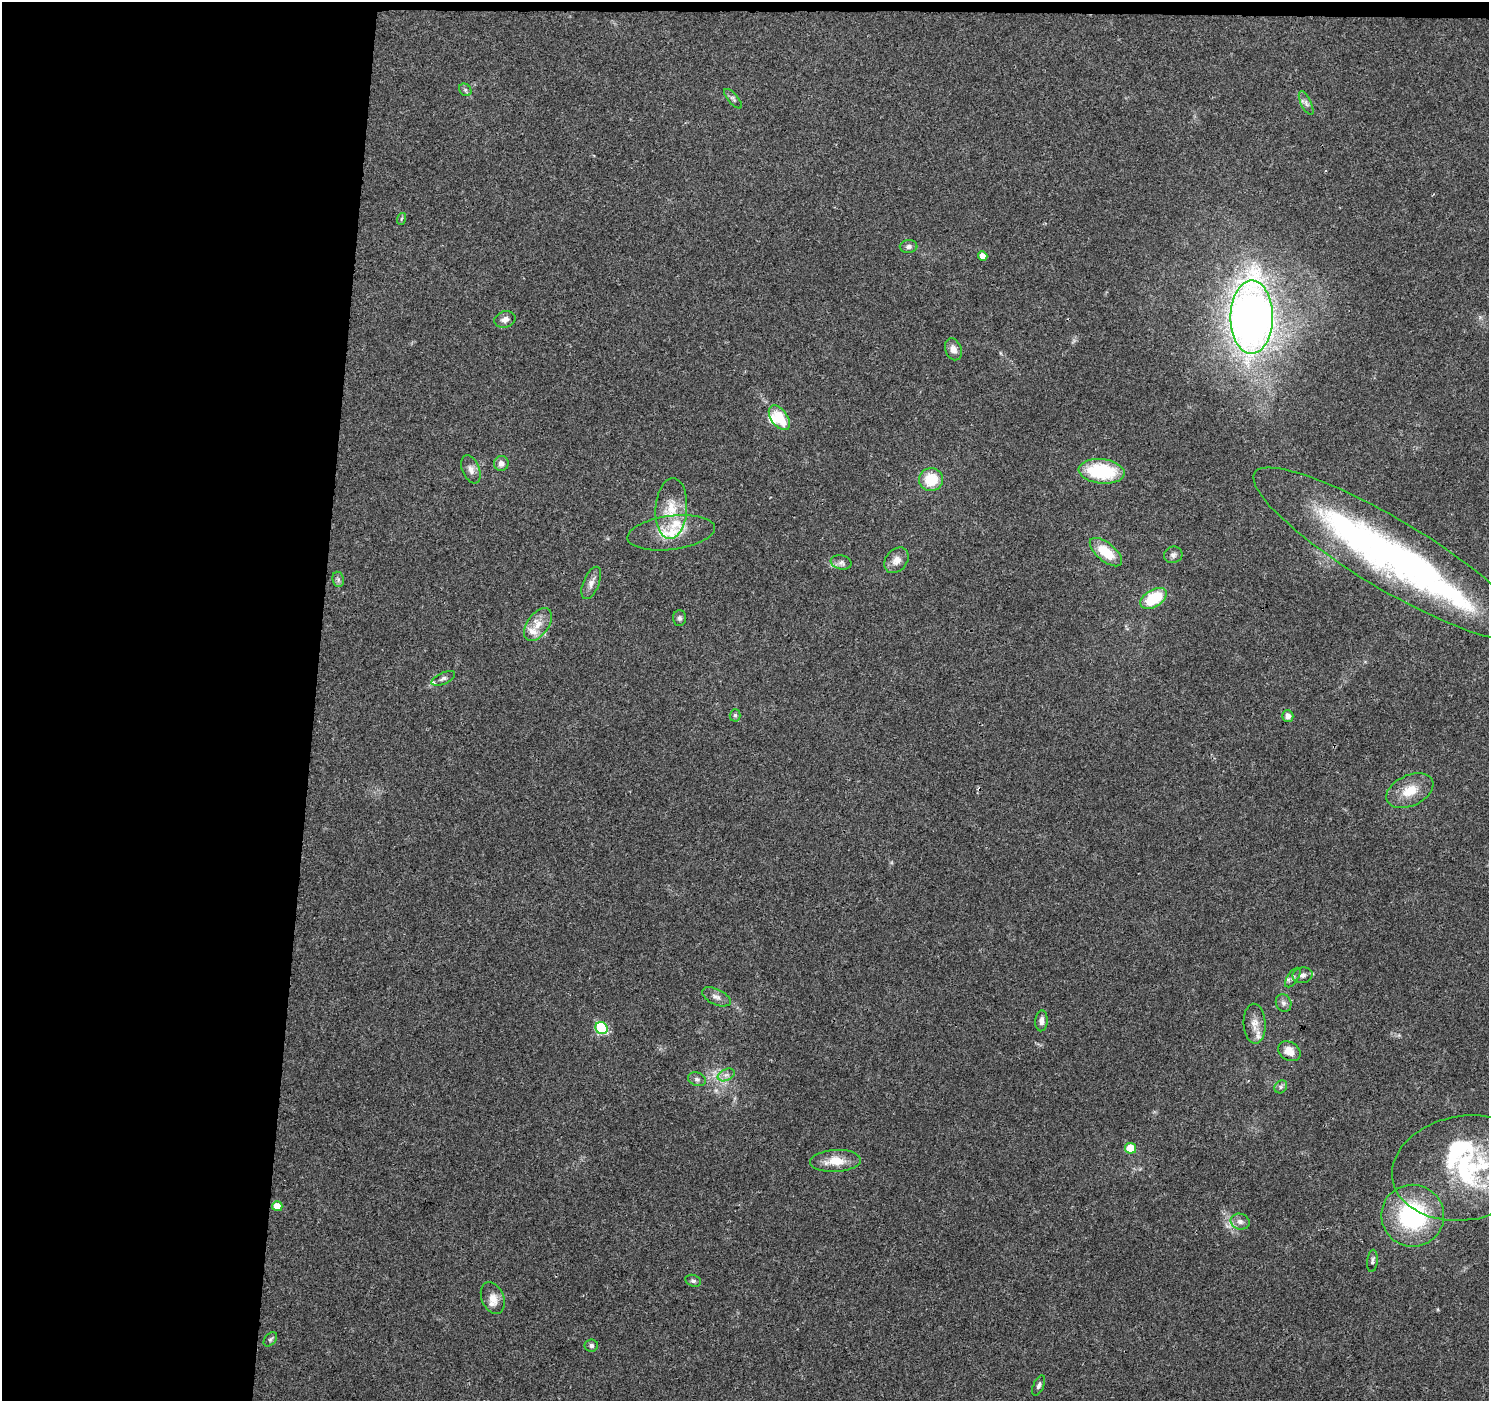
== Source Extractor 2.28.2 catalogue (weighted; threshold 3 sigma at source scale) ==
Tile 1 of 3 x 3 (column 1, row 1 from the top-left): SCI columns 1-1487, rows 3028-4426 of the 4471 x 4709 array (HDU 1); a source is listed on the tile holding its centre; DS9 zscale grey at full resolution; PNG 1491 x 1403 px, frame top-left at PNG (2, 2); each listed source drawn as its Kron ellipse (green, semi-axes under 4 px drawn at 4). Shown black and unused: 22% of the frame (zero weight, under 3 of 4 exposures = <1% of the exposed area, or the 3 px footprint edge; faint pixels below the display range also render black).
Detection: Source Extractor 2.28.2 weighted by HDU 2 'WHT'; one run over the whole footprint, this tile lists its part. Background 0.0484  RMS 0.0039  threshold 0.0174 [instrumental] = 3 sigma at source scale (4.5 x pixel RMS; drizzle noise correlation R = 1.50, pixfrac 1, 0.0396/0.0396 arcsec/px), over >= 5 px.
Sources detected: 62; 3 inside a brighter object's white glare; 1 cosmic-ray / hot-pixel residue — neither listed nor drawn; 5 inside a brighter listed object's ellipse — not listed separately; the other 53 listed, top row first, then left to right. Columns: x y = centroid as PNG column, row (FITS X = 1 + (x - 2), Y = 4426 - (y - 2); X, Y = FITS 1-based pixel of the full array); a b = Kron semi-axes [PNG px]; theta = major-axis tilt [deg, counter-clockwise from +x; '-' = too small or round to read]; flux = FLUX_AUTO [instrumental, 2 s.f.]
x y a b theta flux
465 90 7 5 -46 0.85
733 99 12 5 -49 1
1306 103 13 5 -64 1.4
401 219 6 3 71 0.52
909 246 9 6 3 1.3
983 256 5 4 - 3.1
1252 317 37 21 90 300
505 319 11 8 16 2.2
953 349 11 8 -69 2.4
779 418 14 8 -55 11
501 463 7 7 - 2.2
471 469 15 8 -67 2.3
1102 471 23 12 -6 25
931 480 12 11 - 11
671 508 30 16 86 9.7
671 533 44 17 7 13
1106 552 19 9 -39 11
1390 554 158 35 -31 190
1173 555 9 8 - 1.5
896 560 14 10 51 3.4
841 562 10 7 -12 1.6
338 579 8 5 -80 0.95
591 583 17 8 68 2.6
1153 598 14 8 32 17
679 618 8 6 -88 0.92
538 624 19 11 55 5
443 678 12 5 25 1.4
735 715 6 5 - 0.73
1288 716 6 5 - 2.5
1410 791 25 15 25 8.2
1303 975 10 7 11 1.8
1293 978 11 5 55 1.4
716 997 15 7 -25 2.2
1284 1003 9 7 -68 1.3
1041 1021 10 6 86 1.9
1255 1024 20 11 -87 3.8
602 1028 6 5 - 33
1289 1051 12 9 -32 3.8
726 1075 9 5 24 1.6
697 1079 9 6 -20 1.1
1281 1087 7 5 46 0.99
1130 1148 5 5 - 11
835 1161 25 11 3 7.3
1465 1168 73 52 9 64
277 1206 5 5 - 5.2
1413 1216 31 31 - 44
1240 1222 9 7 -17 1.8
1372 1261 11 5 85 1.1
693 1281 8 5 -18 0.9
493 1298 16 11 -67 4
270 1339 8 5 50 0.77
591 1346 6 6 - 1
1039 1386 11 5 66 1.1
Isophote crosses this tile's border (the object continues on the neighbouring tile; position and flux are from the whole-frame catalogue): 1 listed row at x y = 1465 1168